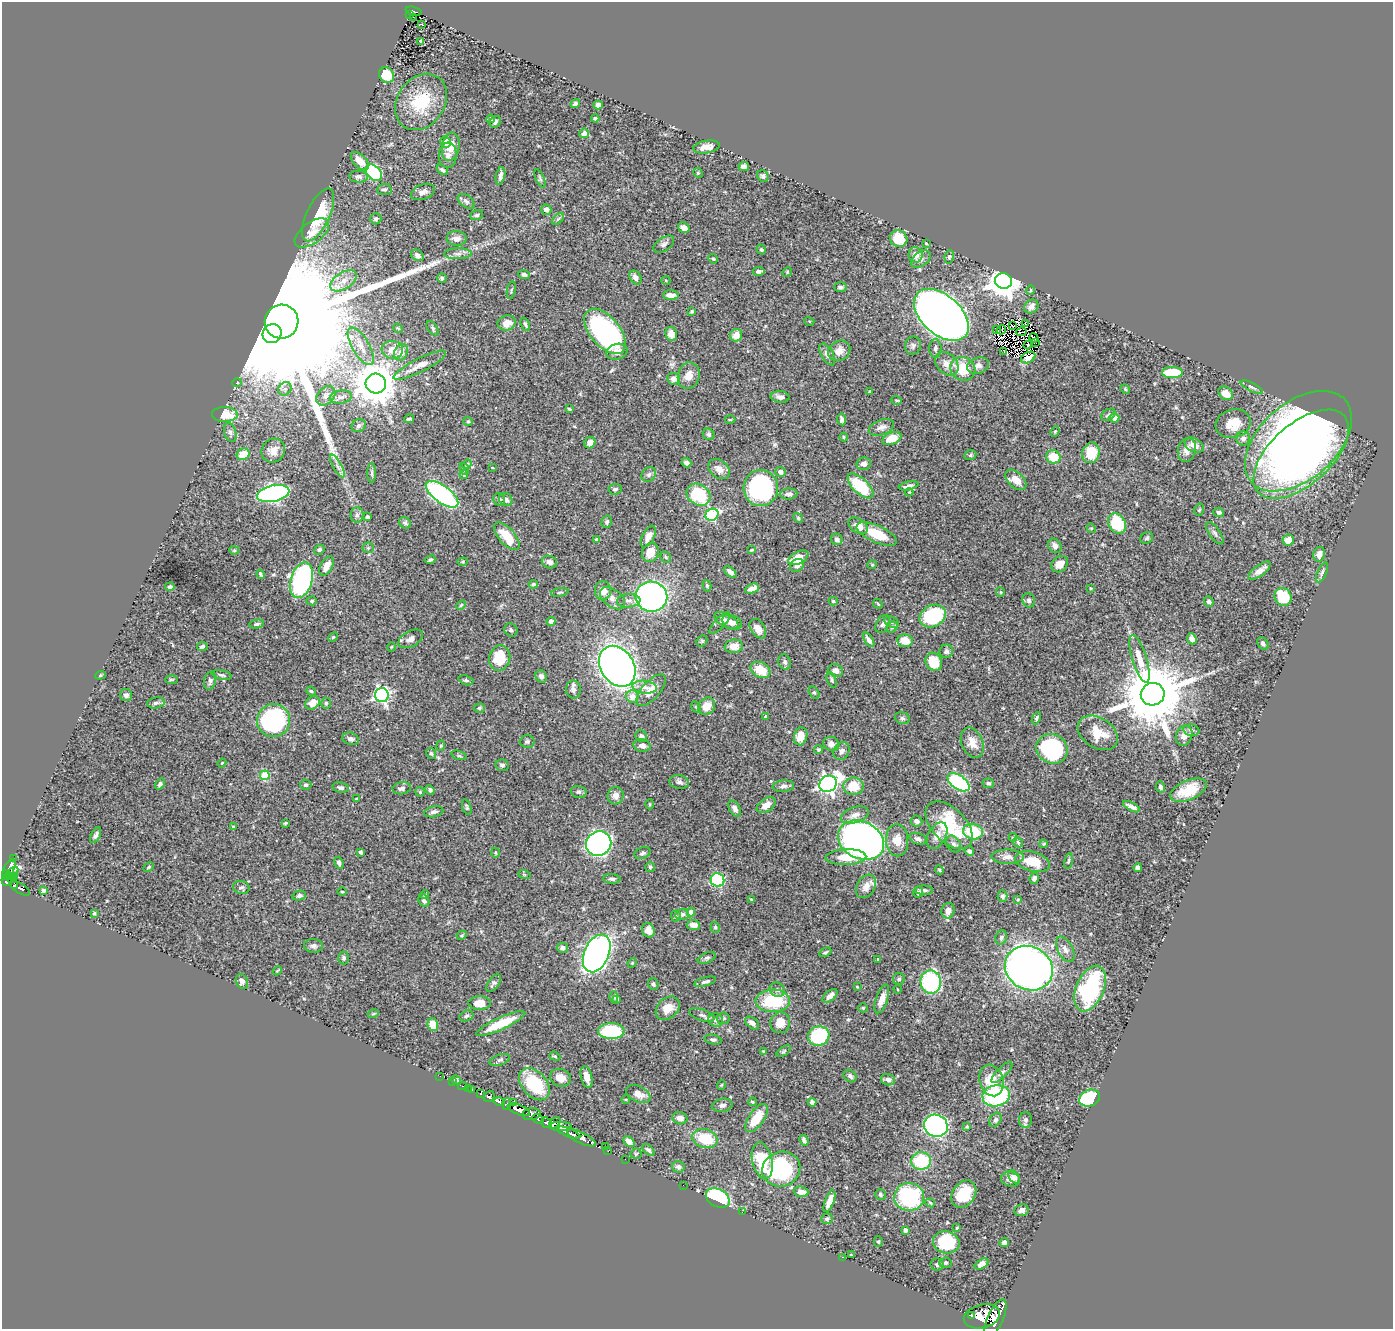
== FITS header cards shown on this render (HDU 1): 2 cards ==
NAXIS1  =                 1391
NAXIS2  =                 1327

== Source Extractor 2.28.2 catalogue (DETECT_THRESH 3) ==
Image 1391 x 1327 px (HDU 1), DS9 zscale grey, 1 PNG px = 1 image px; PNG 1395 x 1331 px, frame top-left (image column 1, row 1327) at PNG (2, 2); each listed source drawn as its Kron ellipse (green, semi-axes under 4 px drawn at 4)
Background 0.591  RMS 0.02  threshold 0.0606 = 3 sigma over >= 5 px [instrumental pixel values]
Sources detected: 508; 4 with non-positive FLUX_AUTO (blend fragments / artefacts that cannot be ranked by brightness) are neither listed nor drawn; of the other 504, the 500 brightest by FLUX_AUTO listed and drawn (4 fainter detections omitted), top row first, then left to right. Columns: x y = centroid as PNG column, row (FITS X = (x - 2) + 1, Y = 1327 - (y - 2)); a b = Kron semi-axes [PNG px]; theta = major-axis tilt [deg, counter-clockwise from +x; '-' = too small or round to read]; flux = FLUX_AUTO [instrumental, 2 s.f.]
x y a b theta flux
414 11 8 3 -16 63
409 15 2 2 - 6.6
414 17 4 2 - 6.3
422 24 3 3 - 4.1
421 41 4 3 - 2
387 75 8 7 - 31
421 102 30 23 55 64
575 104 5 4 - 3.1
598 105 4 4 - 5.7
595 118 4 4 - 1.8
490 119 4 3 - 2.4
495 122 6 5 - 4
584 133 5 5 - 6.8
445 142 5 5 - 16
451 147 14 8 79 17
706 147 13 6 9 12
448 155 12 9 86 8.1
360 161 11 6 -44 15
744 167 5 4 - 5.2
442 170 6 4 -36 3.2
374 173 9 6 -47 81
698 173 5 4 - 1.4
500 176 9 4 79 5.5
763 176 6 5 - 3.7
358 177 9 6 -4 4.3
540 178 10 4 -66 2.7
384 189 7 5 3 3
423 192 12 7 20 7
466 201 10 6 -37 4.1
546 210 5 5 - 5.8
318 215 28 11 65 63
477 215 6 5 - 2.3
376 219 5 5 - 2.7
558 219 7 4 45 2.4
684 228 6 5 - 9.7
312 233 20 10 36 20
456 238 10 7 -4 8.6
899 239 9 8 - 30
926 243 4 4 - 1.1
664 244 12 6 35 4.6
761 249 5 4 - 2.5
458 254 14 5 1 5.7
417 255 7 5 -36 4.7
915 255 8 7 - 14
949 257 7 4 79 2.1
713 259 5 4 - 1.6
921 259 11 7 35 6.4
759 271 6 4 8 5.7
787 272 5 4 - 1.3
524 274 6 4 -21 2.8
635 277 7 5 -59 6.8
442 278 5 4 - 2.2
343 281 15 8 33 13
666 281 4 3 - 1.1
1004 281 8 8 - 2200
840 287 6 5 - 2.9
511 290 9 2 80 1.5
1030 290 4 3 - 1.5
671 295 8 5 -3 9.3
1031 307 8 6 40 6.3
692 311 4 4 - 1.8
941 315 32 19 -42 1900
809 321 5 3 - 1.1
281 322 17 16 - 160000
507 323 9 7 18 15
1025 323 2 2 - 530
525 324 7 3 -68 2.5
1012 326 4 2 - 2.5
398 328 5 4 - 1.6
433 328 8 5 -54 2.8
996 329 3 2 - 10
1001 330 5 3 - 2.4
605 331 27 14 -49 270
1021 332 5 2 - 2.1
272 334 10 9 - 5000
671 334 7 6 - 11
736 335 6 6 - 14
1034 338 5 2 - 2.5
1035 343 3 2 - 1.6
1028 345 4 2 - 1.3
361 346 21 8 -59 14
913 346 9 8 - 4.5
935 348 9 6 88 3.6
392 350 11 9 -8 13
839 351 11 9 33 12
401 352 8 6 64 9.1
617 352 11 8 16 9
1004 352 2 2 - 1
827 354 12 6 -60 7.5
1028 358 7 5 28 6.5
947 364 13 9 -46 11
420 365 29 7 27 16
978 366 11 8 14 6.8
963 369 13 11 -29 42
1172 373 10 5 1 55
689 376 13 10 76 12
673 379 6 6 - 6.3
237 383 5 3 - 0.98
376 383 10 10 - 4200
1252 387 12 4 -27 3.3
285 389 7 6 - 4.6
1125 389 5 4 - 1.3
870 392 4 4 - 1.7
1226 393 8 6 -41 13
326 396 11 8 47 7.6
341 397 11 6 7 6.2
780 397 9 5 -4 5.8
897 400 5 3 - 1.5
569 409 4 3 - 1.6
225 414 13 7 -2 32
1108 415 8 5 31 3.3
1114 418 5 4 - 8
409 419 5 3 - 2.2
842 419 6 4 -83 4.3
730 420 5 3 - 1.4
468 421 5 4 - 1.7
1233 424 18 14 17 24
359 426 7 6 - 4.3
881 427 13 7 19 7.1
1055 431 5 4 - 1.7
230 433 10 6 -74 4.3
709 434 6 5 - 3.3
844 437 4 4 - 1.5
892 438 10 6 21 23
1243 438 7 7 - 5.8
1298 441 62 38 41 1100
590 443 6 5 - 7.8
1194 445 10 6 -26 11
1187 450 12 9 77 11
273 451 12 11 - 14
1091 453 10 8 73 40
243 454 7 5 28 24
1301 454 57 30 42 660
970 455 6 5 - 2.1
1053 457 7 6 - 28
687 463 5 4 - 5
467 464 5 3 - 1.5
864 464 7 6 - 6
337 466 13 4 -60 6.1
493 468 4 2 - 0.98
464 469 6 4 -70 1.9
719 469 12 9 -38 12
781 472 5 5 - 6.5
372 473 10 4 90 2.9
464 474 4 3 - 1.8
649 474 8 6 46 3.9
1016 480 12 7 -43 18
860 486 16 7 -44 63
909 486 10 4 12 4.8
761 488 18 17 - 180
615 489 7 5 7 3.3
909 492 4 4 - 1.2
273 494 16 8 12 370
442 494 19 8 -36 200
789 494 8 5 5 4
698 495 13 10 -34 91
499 499 6 6 - 3.5
506 499 7 6 - 5.4
1199 510 6 4 72 1.9
1219 512 5 4 - 3.2
357 515 8 6 88 4
712 515 7 6 - 150
368 517 4 4 - 4
798 518 5 4 - 1.8
607 522 6 5 - 3.1
405 523 6 5 - 3.3
1117 523 11 8 -57 54
858 526 11 7 -35 12
1091 528 5 4 - 1.2
1215 533 13 5 -56 3.9
877 534 21 8 -24 43
507 536 17 8 -48 34
648 537 12 6 62 9.8
1147 538 7 5 35 2.4
837 539 6 5 - 4.5
597 540 4 4 - 3.5
1288 540 6 5 - 15
1055 546 8 6 -52 6.7
368 548 5 5 - 1.9
234 550 5 4 - 1.6
319 550 5 4 - 2.9
752 550 4 2 - 1.3
650 552 9 8 - 17
1319 554 7 6 - 8.6
666 557 6 5 - 2.4
798 558 11 6 28 24
430 560 5 4 - 2.5
463 562 5 4 - 1.5
549 562 8 6 -19 4.7
1060 564 9 7 45 11
797 565 7 6 - 6.1
872 565 4 4 - 1.5
326 566 10 6 60 12
1260 571 13 5 37 10
730 572 7 4 -43 4.8
1322 573 11 4 66 3.3
261 574 4 3 - 2
301 580 18 10 73 320
533 584 5 3 - 1.8
707 586 6 4 -75 1.8
170 587 4 3 - 2.8
1091 588 3 3 - 1.2
752 589 7 4 23 8.2
603 591 9 8 - 13
560 592 9 3 9 1.9
1000 592 5 3 - 1.1
651 597 16 15 - 390
1283 597 9 8 - 47
612 598 14 8 -37 8.4
1029 600 7 6 - 3.9
312 601 5 4 - 1.8
629 601 12 6 4 5.4
833 601 4 4 - 1.8
1209 602 5 4 - 3.2
878 604 5 4 - 1.5
461 605 6 3 45 1.7
933 616 14 10 28 110
726 620 13 6 -28 6.9
551 622 4 4 - 9.1
732 622 10 7 -22 8
891 622 7 5 -27 3.2
720 623 14 5 47 3.4
257 624 7 4 10 3.1
883 624 9 6 62 4.6
892 627 6 5 - 2.4
758 629 10 7 -58 10
511 630 7 6 - 3.3
333 637 5 3 - 1.5
411 639 13 7 29 7.3
1192 639 6 4 -70 5.4
869 640 8 4 -57 5.4
702 641 6 5 - 1.7
905 641 8 6 -7 24
1263 644 7 5 -54 3.4
202 646 5 4 - 3.1
734 646 9 6 8 13
391 647 4 3 - 1.1
946 651 7 6 - 3.8
500 658 13 10 76 43
1139 659 25 7 -73 19
785 662 8 6 -64 3.9
934 662 9 8 - 34
617 666 22 16 -57 850
760 670 10 7 -28 28
836 670 7 6 - 8.2
100 675 5 4 - 1.6
222 675 10 4 -13 2.8
541 676 6 5 - 4.6
171 680 6 3 0 1.7
466 680 7 4 -20 2.4
832 680 8 4 -65 2.6
210 681 9 6 76 4.8
645 687 12 6 -7 9
573 689 9 7 -83 5.9
651 690 19 9 48 15
311 691 5 4 - 1.6
814 692 7 5 -61 2.3
1153 694 12 11 - 14000
126 695 6 6 - 4.5
382 695 7 7 - 340
632 696 6 6 - 12
156 703 9 5 8 3.9
313 703 8 6 36 14
326 703 5 4 - 2.1
707 706 9 8 - 18
696 707 6 4 -59 2
479 708 6 4 2 2.3
766 717 3 3 - 3.6
902 718 8 5 -16 2.7
1036 718 6 3 63 2.4
273 721 16 16 - 180
1191 730 8 5 -11 3.5
1098 733 22 15 -32 32
641 736 6 5 - 4.4
801 736 9 6 75 16
1184 736 10 8 69 9.4
351 739 8 6 -18 4.6
527 742 7 6 - 3.1
972 743 16 10 -66 15
831 744 8 7 - 6.9
441 746 5 4 - 1.7
642 746 8 6 -12 6.2
819 749 4 4 - 1.8
1052 749 16 14 -31 130
841 751 9 7 61 5.6
431 753 6 4 -57 2.6
459 755 8 4 -18 2.3
222 763 4 3 - 1.4
502 765 7 6 - 3.4
265 775 5 4 - 54
679 782 10 7 -9 4.5
958 782 12 7 -35 180
988 783 5 4 - 2.5
160 784 6 4 53 3.2
828 784 9 7 34 550
306 785 5 5 - 2.4
783 786 11 5 6 4.8
853 786 10 9 - 28
1160 787 5 4 - 3.3
341 788 8 5 -10 3.6
402 788 9 6 10 5.1
430 790 5 4 - 3.1
1188 790 19 9 23 34
420 792 5 4 - 1.6
579 792 8 5 -14 3
615 796 9 8 - 8.3
356 799 3 3 - 1.1
650 804 5 3 - 1.4
766 805 10 6 36 10
467 807 8 4 -72 2.3
1131 807 9 3 -27 5.5
735 809 9 5 -58 5.4
434 812 9 5 12 5.1
855 815 14 8 19 10
916 821 6 5 - 5.2
285 823 3 2 - 1.4
949 825 29 17 -45 88
233 826 4 2 - 1
973 832 10 7 -10 53
96 835 8 4 64 4.4
937 836 14 8 61 11
1013 837 4 4 - 1.3
918 839 9 5 -21 4.9
861 840 24 18 -26 1000
897 840 16 11 -87 17
1018 842 6 4 -48 1.7
599 844 13 12 - 440
954 844 9 7 -54 5.1
1044 844 4 3 - 1.5
969 851 5 4 - 5.1
361 852 4 3 - 2.4
495 853 5 3 - 1.4
642 853 8 5 23 4
846 857 20 8 2 25
1007 857 16 7 -1 9
13 859 3 2 - 2.6
1068 861 8 4 78 2
1032 862 18 10 -16 30
339 863 6 4 -68 3.6
149 867 6 4 29 1.6
650 867 5 5 - 2.4
9 868 10 5 60 170
1138 868 4 4 - 4.8
939 870 4 3 - 1.5
12 873 8 3 42 100
524 874 6 4 -20 1.8
6 875 5 3 - 170
14 876 3 3 - 38
11 878 5 3 - 91
1034 878 5 4 - 4.4
612 879 8 5 -6 3.9
717 880 7 6 - 100
6 881 5 5 - 260
14 886 4 3 - 110
866 886 12 9 60 11
241 887 8 6 -14 3.5
20 888 11 5 -30 160
44 890 4 3 - 4
924 890 9 4 -1 3
342 892 4 3 - 1.1
918 892 5 5 - 3.2
425 895 4 4 - 1.8
299 896 7 5 14 3.7
1002 896 5 5 - 2.6
751 899 4 2 - 1.1
1018 899 4 3 - 1.3
424 901 6 5 - 4.9
948 911 8 6 72 8.5
691 912 4 4 - 9.2
94 913 4 3 - 1.5
682 914 6 5 - 3.7
676 916 5 5 - 1.9
693 925 6 5 - 7.7
715 927 5 4 - 2.1
648 930 7 6 - 9.1
462 935 5 3 - 1.5
1001 937 7 5 69 3.1
313 946 9 7 -5 4.6
562 948 5 5 - 4.4
1065 949 14 7 -62 7.1
825 952 6 3 28 2
597 953 20 12 65 580
344 958 6 5 - 2.6
707 958 9 5 24 2.9
878 959 3 2 - 1.1
632 963 5 4 - 1.5
1029 968 25 21 -30 1000
277 971 4 3 - 1.2
899 979 6 5 - 2.8
242 981 8 5 -62 5.9
705 982 11 4 14 3.8
931 982 12 10 -85 140
494 983 10 5 54 4
653 984 6 5 - 2.9
857 987 4 3 - 1.2
898 989 4 3 - 1.2
1090 989 24 13 67 160
777 990 8 7 - 3.9
830 996 9 5 42 6.3
614 997 5 4 - 2.1
617 999 4 4 - 1.7
882 999 15 6 71 12
773 1001 17 11 2 71
480 1003 11 7 0 16
668 1008 13 10 43 16
863 1008 4 4 - 1.7
373 1014 5 4 - 1.6
702 1015 13 5 -17 4.8
466 1016 7 5 19 2.8
723 1018 6 6 - 3
716 1020 7 6 - 4.5
752 1023 8 5 -38 6.7
780 1023 10 10 - 17
501 1024 27 6 24 40
433 1025 6 5 - 25
611 1031 13 8 0 84
819 1036 11 9 20 110
713 1040 9 4 -11 3.3
784 1051 8 4 36 2.2
764 1052 4 3 - 1.7
555 1056 6 4 -21 1.8
500 1060 10 5 18 3.7
1002 1072 14 5 46 4.7
440 1076 2 2 - 6.6
850 1076 7 5 -43 3.9
586 1077 11 5 -76 10
560 1078 10 8 -21 13
456 1080 5 3 - 3.1
888 1080 7 5 -15 6.2
991 1080 16 12 -73 30
452 1081 2 2 - 5
534 1084 18 12 -48 75
721 1085 5 3 - 1.1
462 1086 4 3 - 20
468 1088 3 2 - 6.3
472 1090 3 3 - 48
481 1094 3 3 - 150
638 1094 13 8 -26 11
489 1096 6 5 - 180
996 1096 14 10 9 130
1090 1098 10 8 23 89
626 1099 4 3 - 1.1
499 1102 6 3 -13 1800
513 1102 4 3 - 86
752 1102 4 3 - 1.9
812 1102 4 4 - 4
507 1104 6 4 87 170
722 1105 10 6 11 4.8
519 1110 12 5 -21 1300
531 1114 9 6 9 530
680 1118 7 6 - 7.3
756 1118 16 7 55 31
538 1119 6 4 -28 220
995 1120 7 5 59 3.3
1025 1120 8 6 89 4.2
547 1123 6 4 -40 340
555 1123 7 3 44 230
560 1126 11 4 0 340
936 1126 12 11 - 320
967 1127 3 3 - 1.9
569 1133 12 3 -23 780
581 1138 15 5 -27 900
705 1139 13 9 -17 41
804 1140 6 3 -65 4.3
629 1142 6 4 -41 10
606 1146 3 2 - 50
648 1150 7 4 -43 3.1
608 1151 2 2 - 9.3
636 1154 5 5 - 2
625 1159 2 2 - 8.1
762 1160 18 10 -77 60
921 1161 10 9 - 71
678 1167 6 5 - 4.3
781 1169 19 17 21 120
1014 1177 7 5 -52 5.1
1011 1179 10 7 -16 8.1
683 1185 2 2 - 41
801 1192 7 5 -5 8.7
964 1194 14 11 53 40
880 1195 5 5 - 2.5
909 1197 15 14 - 120
718 1198 13 9 -30 100
829 1201 11 4 69 14
930 1203 5 3 - 1.6
1021 1210 7 6 - 4.2
742 1212 2 2 - 4.8
827 1219 6 5 - 2.7
957 1228 3 3 - 1.2
905 1230 4 4 - 3.5
878 1242 5 4 - 1.7
946 1242 13 11 -12 60
1004 1242 5 4 - 5.7
851 1255 3 2 - 1.2
843 1257 2 2 - 10
945 1263 6 5 - 2.5
982 1264 7 4 32 6.3
937 1265 6 6 - 3.3
972 1315 4 3 - 94
982 1316 18 11 14 2300
995 1318 21 7 67 2300
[4 fainter detections neither listed nor drawn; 4 non-positive-flux detections neither listed nor drawn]